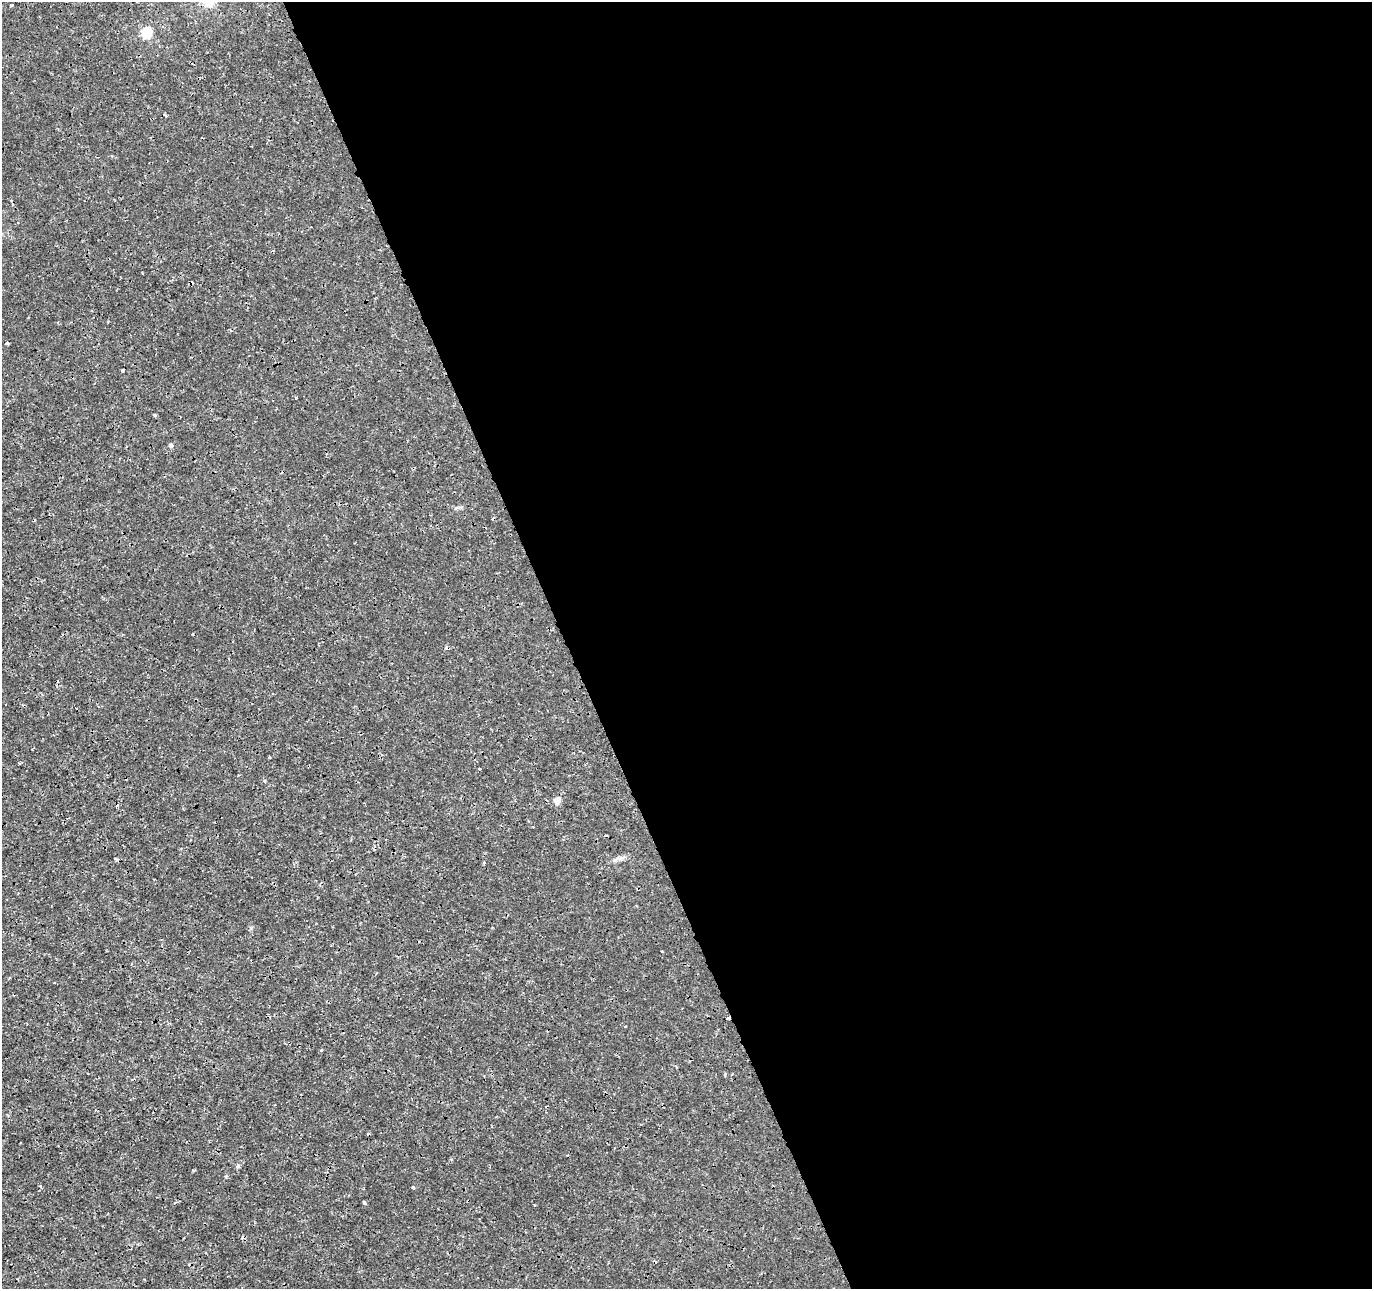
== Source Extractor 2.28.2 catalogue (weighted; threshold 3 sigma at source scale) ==
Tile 8 of 4 x 4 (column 4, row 2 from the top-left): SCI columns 4164-5533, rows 2676-3962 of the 5593 x 5401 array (HDU 1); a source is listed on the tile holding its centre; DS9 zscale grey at full resolution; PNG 1374 x 1291 px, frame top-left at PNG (2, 2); no overlay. Shown black and unused: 59% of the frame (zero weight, under 3 of 4 exposures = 5% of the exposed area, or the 3 px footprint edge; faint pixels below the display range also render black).
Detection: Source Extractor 2.28.2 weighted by HDU 2 'WHT'; one run over the whole footprint, this tile lists its part. Background 5.43e-05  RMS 9.8e-04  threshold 0.00442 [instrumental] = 3 sigma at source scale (4.5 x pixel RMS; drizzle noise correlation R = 1.50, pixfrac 1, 0.0396/0.0396 arcsec/px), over >= 5 px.
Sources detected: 14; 5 cosmic-ray / hot-pixel residue — not listed; the other 9 listed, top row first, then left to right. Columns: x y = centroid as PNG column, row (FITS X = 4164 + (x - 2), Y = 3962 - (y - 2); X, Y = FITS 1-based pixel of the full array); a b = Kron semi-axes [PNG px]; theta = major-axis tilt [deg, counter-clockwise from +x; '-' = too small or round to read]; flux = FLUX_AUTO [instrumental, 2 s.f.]
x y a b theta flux
146 33 6 5 - 7.3
155 415 4 4 - 0.11
171 445 5 5 - 0.3
557 800 5 4 - 1.8
117 859 5 3 - 0.15
620 859 9 5 30 0.33
321 1050 4 4 - 0.089
413 1187 3 3 - 0.16
364 1203 4 3 - 0.18